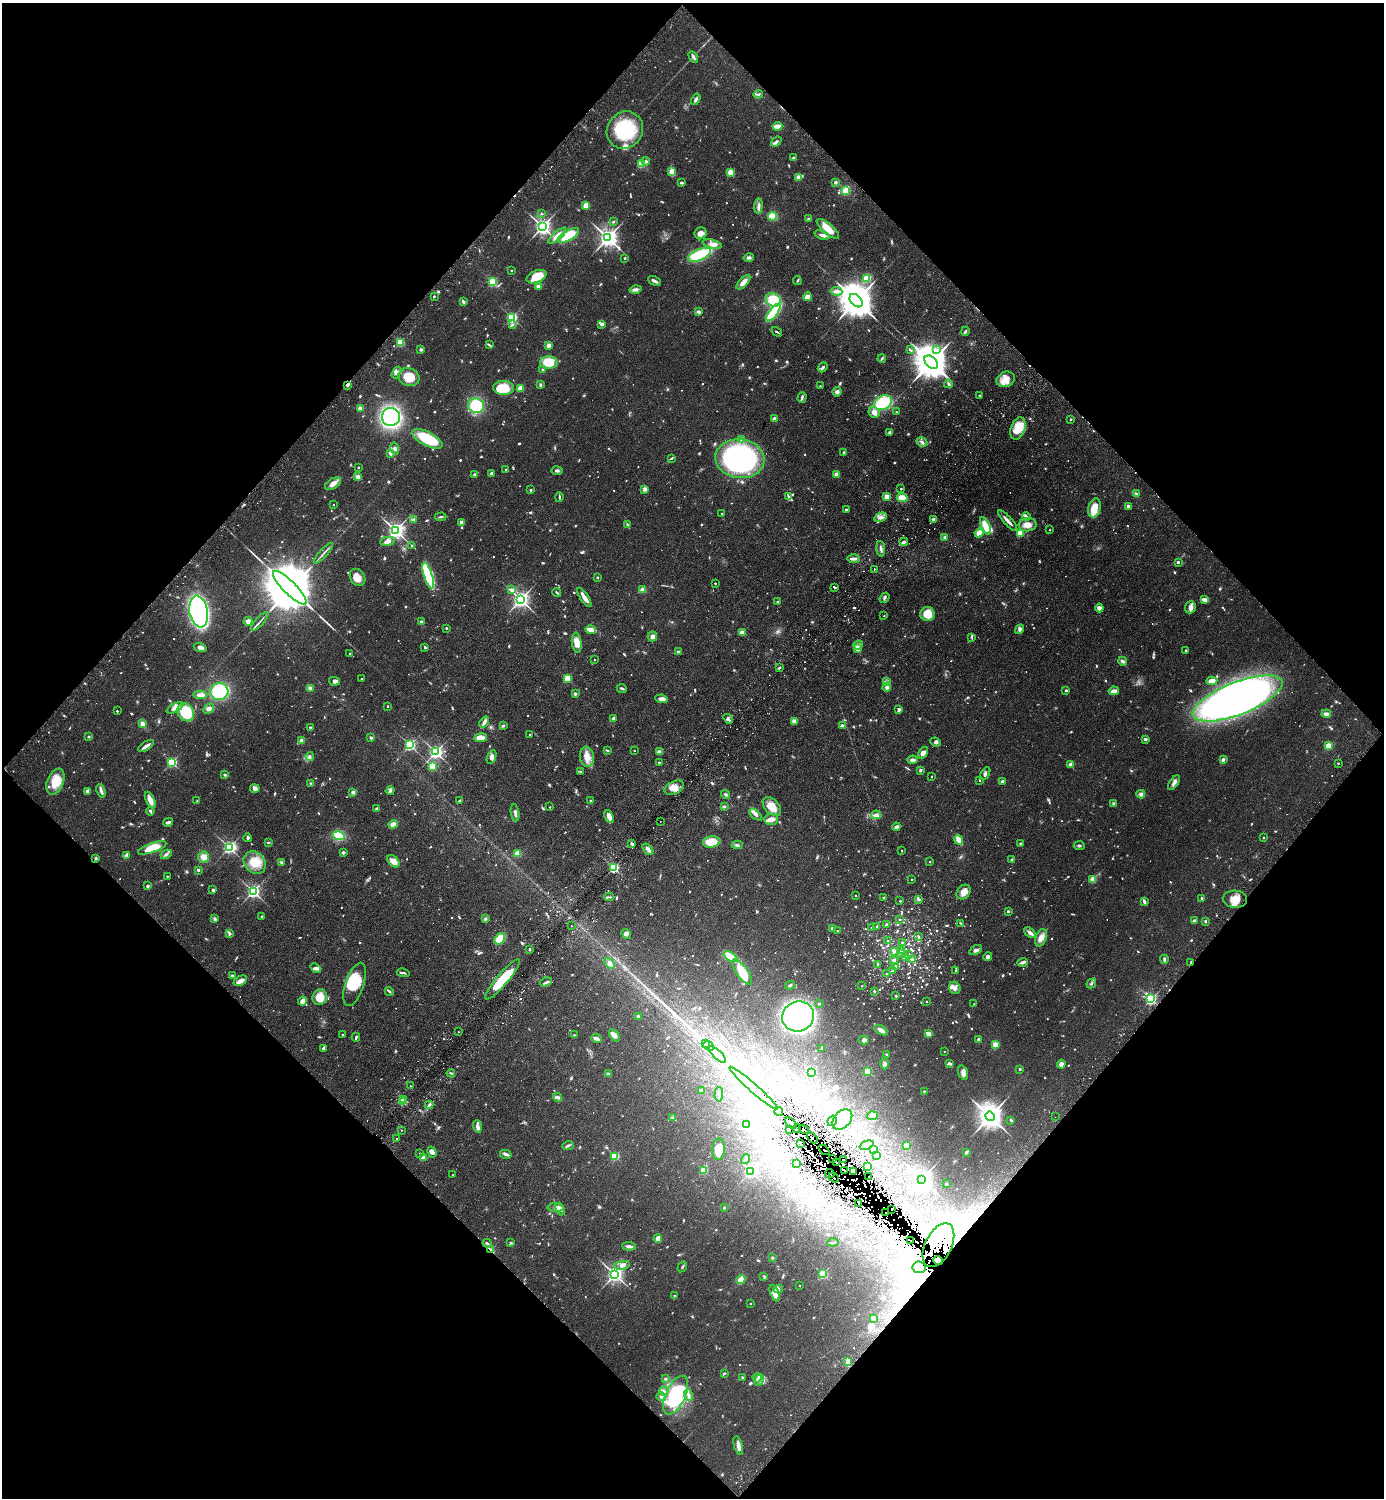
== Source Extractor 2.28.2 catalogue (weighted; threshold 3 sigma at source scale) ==
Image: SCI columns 203-5728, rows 42-6023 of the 6071 x 6065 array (HDU 1 of 3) = the unmasked area's bounding box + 8 px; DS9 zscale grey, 4 x 4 block average (1 PNG px = mean of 4 x 4 image px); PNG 1386 x 1500 px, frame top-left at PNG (2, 3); each listed source drawn as its Kron ellipse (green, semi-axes under 4 px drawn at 4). Shown black and unused: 50% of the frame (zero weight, under 2 of 3 exposures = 4% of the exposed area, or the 3 px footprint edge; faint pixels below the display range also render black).
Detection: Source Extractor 2.28.2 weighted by HDU 2 'WHT'. Background 0.0557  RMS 0.0053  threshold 0.0239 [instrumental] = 3 sigma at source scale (4.5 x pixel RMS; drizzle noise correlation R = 1.50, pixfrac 1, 0.05/0.05 arcsec/px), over >= 5 px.
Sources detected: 1898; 48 too faint to see at this stretch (4 x 4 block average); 64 inside a brighter object's white glare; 169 cosmic-ray / hot-pixel residue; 6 long thin detections or spike segments (spike, bleed or trail) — neither listed nor drawn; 50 coinciding with a brighter row at this scale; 74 inside a brighter listed object's ellipse — not listed separately; of the other 1487, all 500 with FLUX_AUTO >= 3.62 (the completeness limit of this list) listed and drawn (987 fainter detections not listed), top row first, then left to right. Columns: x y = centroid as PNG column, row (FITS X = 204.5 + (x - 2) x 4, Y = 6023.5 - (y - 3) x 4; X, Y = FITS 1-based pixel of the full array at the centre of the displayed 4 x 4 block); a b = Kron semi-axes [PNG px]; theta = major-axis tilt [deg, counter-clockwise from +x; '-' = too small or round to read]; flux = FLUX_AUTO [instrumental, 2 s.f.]
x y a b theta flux
693 57 6 2 -61 9.8
758 94 5 3 - 5.6
696 99 6 3 58 9.6
777 126 5 2 - 38
625 130 19 17 51 190
776 142 6 3 39 7.5
793 158 2 2 - 11
646 161 4 3 - 5.9
641 164 2 2 - 200
672 172 4 3 - 39
731 172 4 3 - 30
798 177 2 2 - 74
835 182 2 2 - 23
681 183 3 2 - 5.9
846 191 3 2 - 49
586 205 3 3 - 34
758 206 7 3 84 11
541 214 3 2 - 3.6
772 216 4 3 - 63
808 219 2 2 - 24
613 222 2 2 - 14
542 226 3 3 - 1500
828 229 14 5 -41 55
701 233 6 6 - 15
568 235 12 5 29 98
822 235 8 3 -19 13
557 236 11 3 41 28
608 238 3 3 - 2400
712 244 10 4 -15 20
700 255 12 5 23 160
625 258 2 2 - 10
749 258 5 4 - 8.2
511 270 2 2 - 6
536 277 10 6 22 74
866 278 3 2 - 110
797 280 4 2 - 4.4
654 281 7 3 -26 11
492 282 2 2 - 320
743 282 9 4 46 22
539 286 4 3 - 13
635 289 6 4 14 10
836 291 6 3 -7 14
434 296 2 2 - 9.2
807 297 4 3 - 22
773 300 8 6 -23 83
463 301 4 3 - 6.2
856 301 8 5 -47 12000
699 312 4 3 - 6.1
773 313 10 4 52 150
512 317 2 2 - 510
512 324 4 3 - 5.8
602 324 2 2 - 24
965 331 4 2 - 4.4
777 332 6 2 -32 4.2
400 342 2 2 - 200
489 345 4 2 - 3.9
549 345 2 2 - 60
421 349 2 2 - 25
910 350 4 2 - 4.1
937 350 2 2 - 3.9
882 359 4 2 - 4.5
931 362 8 5 -46 12000
549 363 8 6 0 53
823 367 5 3 - 7.3
542 370 3 2 - 4.7
397 373 6 4 57 10
409 377 11 8 -20 69
1006 379 9 7 23 43
948 384 4 2 - 4.9
347 385 3 2 - 4.2
540 385 3 2 - 5
820 386 2 2 - 4.3
503 388 10 7 -1 91
520 388 2 2 - 110
837 392 5 4 - 14
979 395 2 2 - 8.3
802 398 5 2 - 6.5
883 403 9 7 27 160
476 406 8 7 - 170
360 408 2 2 - 69
874 412 6 5 - 18
896 412 2 2 - 5
391 417 9 9 - 540
774 419 2 2 - 48
1071 419 2 2 - 9.6
1018 429 12 7 71 67
890 432 4 3 - 8.1
427 439 16 7 -27 150
742 440 4 3 - 15
922 442 6 3 -31 9
395 449 6 4 -76 9.2
844 452 2 2 - 11
390 453 3 2 - 13
671 458 4 2 - 3.7
740 459 24 19 -7 800
358 467 2 2 - 7.4
506 469 2 2 - 5.2
557 471 5 2 - 7.1
491 473 3 2 - 4.6
475 474 3 2 - 11
836 474 3 3 - 16
358 477 3 3 - 12
333 484 8 5 32 19
901 488 2 2 - 5.9
645 489 2 2 - 47
531 490 2 2 - 9.5
1136 494 4 3 - 5.4
788 496 4 2 - 4.1
887 496 2 2 - 84
559 497 5 2 - 5
902 498 5 4 - 42
334 504 2 2 - 3.8
1128 506 2 2 - 40
1095 508 10 6 76 61
846 509 2 2 - 13
722 513 2 2 - 4
1026 516 4 3 - 5.9
441 517 6 2 2 4.5
880 517 6 4 28 13
414 520 2 2 - 19
934 520 2 2 - 47
1008 521 13 2 -48 22
461 522 3 3 - 7.3
627 525 4 2 - 8.5
1028 525 9 6 8 27
985 526 9 4 -65 55
395 530 3 3 - 1700
1050 530 2 2 - 3.7
979 533 4 3 - 25
1020 533 2 2 - 130
945 537 2 2 - 25
387 541 7 3 9 18
904 542 4 3 - 6.8
412 546 3 3 - 3.7
881 549 8 2 -84 8.2
323 553 13 2 48 9
854 559 6 3 -1 9.3
1178 562 2 2 - 13
874 569 2 2 - 4.3
428 575 13 4 -72 310
358 577 9 7 -56 27
597 578 2 2 - 13
715 583 2 2 - 4.7
835 587 2 2 - 6.5
290 588 23 6 -45 46000
512 590 2 2 - 22
643 590 2 2 - 88
557 593 4 2 - 3.8
584 597 11 3 -56 28
884 598 6 3 52 6.1
520 599 3 3 - 1600
1205 600 3 3 - 18
778 602 3 2 - 4.6
1190 607 6 5 - 16
1099 608 4 4 - 15
199 612 16 9 -80 800
927 614 7 7 - 55
884 616 2 2 - 4.3
248 621 4 4 - 15
260 621 12 2 47 8.2
421 622 3 2 - 6.2
446 628 2 2 - 7.5
1020 629 5 4 - 8.2
591 630 5 2 - 44
742 632 2 2 - 67
652 636 5 5 - 12
972 637 4 2 - 3.7
577 643 10 5 -83 34
858 645 5 4 - 12
200 647 6 4 -20 14
425 647 3 2 - 6.7
858 649 4 3 - 25
1186 650 3 2 - 3.6
678 652 2 2 - 17
349 653 2 2 - 3.8
594 660 2 2 - 4.5
1123 661 4 3 - 8.8
779 668 4 2 - 4.2
362 678 2 2 - 3.8
567 678 2 2 - 160
335 681 5 3 - 12
1212 681 5 3 - 20
886 682 4 3 - 6.2
887 687 4 4 - 11
310 688 3 3 - 9.1
622 688 5 2 - 5.8
1066 690 2 2 - 12
1114 691 5 3 - 17
219 692 9 8 - 170
575 694 2 2 - 26
200 695 7 3 1 17
1238 698 48 16 21 1600
662 699 6 3 -7 17
388 706 2 2 - 6.5
175 708 9 4 28 20
209 709 6 4 45 9.9
899 710 4 2 - 9.6
117 711 2 2 - 5.7
186 712 9 7 -55 100
1326 714 5 2 - 15
613 718 4 3 - 6.1
728 719 5 2 - 5
794 721 4 3 - 17
484 722 6 4 50 10
142 724 3 3 - 18
842 725 2 2 - 7.1
503 726 4 2 - 4.6
310 727 2 2 - 11
530 735 2 2 - 6.7
89 737 2 2 - 14
371 738 3 2 - 7.5
480 738 6 4 8 26
1145 739 2 2 - 12
301 741 2 2 - 53
936 742 5 3 - 6.8
410 745 2 2 - 540
146 746 9 2 33 19
1329 746 2 2 - 170
635 750 2 2 - 5
607 751 4 2 - 3.7
436 752 2 2 - 1000
659 752 3 3 - 14
923 753 6 4 57 18
310 756 4 3 - 6.1
492 757 7 4 67 12
587 757 10 7 -82 40
913 760 5 3 - 12
1223 760 2 2 - 44
172 762 2 2 - 470
659 762 2 2 - 6.1
1338 763 2 2 - 5
1070 764 4 2 - 10
432 766 2 2 - 220
920 770 2 2 - 20
580 771 3 2 - 3.7
985 774 7 3 58 8.2
225 775 3 3 - 4.4
931 776 2 2 - 3.9
980 780 2 2 - 3.9
1002 781 2 2 - 15
55 782 13 8 67 66
311 783 3 2 - 5.5
1174 783 8 3 57 14
674 788 10 6 26 29
255 789 4 4 - 11
390 790 5 3 - 6.6
88 791 4 3 - 11
101 791 7 2 -70 18
353 792 2 2 - 43
726 794 5 3 - 5.4
1141 794 4 4 - 11
150 800 9 3 -65 34
591 800 4 2 - 3.7
197 801 2 2 - 3.8
459 801 4 2 - 3.8
1114 804 4 3 - 8.1
724 806 3 2 - 6
772 806 11 7 -47 41
550 807 2 2 - 5.3
376 809 3 3 - 4.3
150 811 4 2 - 5.8
515 813 9 2 -81 9.4
755 814 7 3 -43 9.6
876 815 5 4 - 16
609 817 7 4 -66 25
771 819 7 5 1 18
168 822 5 2 - 11
660 822 2 2 - 4.1
393 824 4 3 - 19
896 827 4 2 - 11
339 836 6 4 -15 110
1263 837 2 2 - 9.2
248 838 4 2 - 6.8
959 840 5 2 - 44
268 842 3 2 - 4.8
712 842 9 5 9 70
632 844 4 3 - 5.5
1020 844 3 3 - 3.9
737 845 5 3 - 6.9
1079 846 5 2 - 4.5
229 847 3 2 - 820
152 848 15 4 21 93
648 849 7 3 -51 14
902 850 2 2 - 3.8
343 852 3 3 - 6.2
517 853 4 4 - 18
166 854 6 2 29 7.1
126 855 4 2 - 14
204 857 6 5 - 21
96 858 3 2 - 5.3
1012 860 2 2 - 10
393 861 7 5 -43 25
930 862 2 2 - 5.1
255 863 12 10 -45 60
282 863 3 2 - 7.9
614 868 2 2 - 460
198 870 2 2 - 4.3
167 876 2 2 - 5
912 879 2 2 - 5.8
1093 879 2 2 - 110
147 886 2 2 - 9.5
213 890 2 2 - 24
253 891 2 2 - 900
963 892 8 6 50 21
856 896 2 2 - 4.5
609 897 5 2 - 4.7
883 897 2 2 - 6
1202 898 2 2 - 5.3
919 899 4 3 - 5.1
1235 899 12 8 -2 40
900 901 2 2 - 7.7
1144 901 4 2 - 11
1008 911 2 2 - 6.8
262 916 2 2 - 9.2
215 919 4 3 - 7.7
485 919 4 2 - 4.4
900 919 2 2 - 6.3
1194 920 3 2 - 5.6
1205 921 2 2 - 14
961 923 3 2 - 4.2
886 924 2 2 - 6.7
571 926 2 2 - 4.6
877 926 2 2 - 3.8
832 928 2 2 - 21
871 928 2 2 - 6.3
837 931 2 2 - 4.6
230 933 4 3 - 7
1030 933 6 3 -39 14
626 934 5 4 - 8
918 936 2 2 - 13
1041 938 9 5 70 23
500 939 6 4 54 61
888 940 2 2 - 3.8
902 942 2 2 - 4.2
529 949 2 2 - 9.8
976 950 7 4 29 12
894 951 2 2 - 30
901 951 3 2 - 4.4
900 953 2 2 - 4
909 954 2 2 - 4.1
730 957 7 3 -31 75
905 957 2 2 - 12
988 957 4 3 - 6
1164 959 5 3 - 6.2
894 960 2 2 - 17
912 960 2 2 - 14
1023 962 5 2 - 13
610 963 6 3 -48 9.7
1191 963 3 2 - 5
878 964 2 2 - 9.7
896 967 2 2 - 17
316 968 6 3 -39 8.2
893 970 3 2 - 5.9
955 970 2 2 - 4.2
742 972 15 5 -55 130
403 973 6 2 -8 6.7
886 974 2 2 - 4
232 976 3 3 - 5.1
503 979 25 6 50 150
240 981 7 4 31 15
546 982 6 2 29 5.2
1091 983 5 2 - 5.1
355 984 23 9 72 91
790 985 5 2 - 5.6
862 986 2 2 - 4
955 988 6 5 - 18
389 991 5 2 - 4.9
874 991 2 2 - 9.3
896 996 2 2 - 10
320 997 8 7 - 56
1151 999 2 2 - 630
303 1001 4 3 - 32
926 1001 2 2 - 5.9
819 1004 2 2 - 9.3
974 1004 2 2 - 4
638 1016 3 2 - 5.3
798 1016 16 15 - 1200
881 1030 7 4 -30 15
458 1031 2 2 - 4.9
343 1034 2 2 - 6.5
928 1034 2 2 - 56
574 1035 2 2 - 7.3
615 1035 7 4 -51 17
356 1037 4 2 - 5.4
596 1039 5 2 - 19
979 1039 2 2 - 24
864 1040 5 4 - 11
706 1043 2 2 - 5.8
995 1044 2 2 - 110
708 1046 5 2 - 5.4
323 1048 4 2 - 5.5
822 1048 3 2 - 3.8
944 1051 2 2 - 3.7
717 1054 11 2 -44 12
887 1055 3 2 - 7.9
885 1063 6 3 90 7.9
950 1064 4 2 - 3.9
1061 1064 4 4 - 17
1020 1069 2 2 - 4.9
868 1071 2 2 - 190
811 1072 2 2 - 290
451 1073 4 2 - 3.8
963 1073 7 4 -73 15
608 1074 3 2 - 7.3
410 1086 2 2 - 9.6
753 1088 32 3 -41 41
701 1091 3 2 - 6.9
924 1091 2 2 - 8.3
719 1094 7 2 87 7.2
558 1097 4 2 - 11
404 1099 2 2 - 8.8
403 1102 2 2 - 140
429 1105 4 2 - 7.2
779 1112 4 2 - 5.1
873 1116 5 4 - 10
990 1116 5 4 - 4600
673 1117 4 2 - 3.7
1055 1117 2 2 - 6.3
842 1119 12 8 48 38
1011 1120 3 2 - 4.4
832 1121 5 2 - 3.9
791 1123 7 2 -42 10
746 1125 2 2 - 20
477 1126 6 3 -74 11
789 1129 3 2 - 3.7
797 1129 4 2 - 4.8
804 1129 5 2 - 5.8
401 1130 2 2 - 4
812 1138 6 2 -45 9.7
397 1139 2 2 - 25
800 1143 3 2 - 4.4
867 1145 7 3 23 9.2
907 1145 4 3 - 12
568 1146 6 3 20 6.6
718 1149 11 6 86 46
873 1149 3 2 - 4.5
824 1150 6 2 -43 8.2
432 1152 6 4 -61 16
966 1152 3 2 - 7.7
419 1153 2 2 - 4.2
506 1154 6 3 -15 9.7
615 1156 2 2 - 210
876 1156 2 2 - 3.7
423 1158 2 2 - 69
746 1159 5 3 - 6.1
833 1159 4 2 - 7.1
844 1160 2 2 - 5.1
796 1163 2 2 - 5.5
837 1163 3 2 - 5.9
867 1166 2 2 - 200
704 1170 2 2 - 150
844 1170 2 2 - 5.4
751 1171 2 2 - 770
854 1172 2 2 - 170
830 1173 5 2 - 3.7
453 1175 2 2 - 5.1
834 1177 5 2 - 4.9
869 1177 2 2 - 6.4
922 1179 3 3 - 2400
946 1184 2 2 - 17
859 1203 2 2 - 4
556 1208 8 3 -4 10
724 1208 2 2 - 4.1
560 1209 6 3 -70 10
891 1209 2 2 - 5
886 1213 2 2 - 13
658 1239 4 4 - 23
910 1241 2 2 - 4.1
833 1242 6 2 7 4.2
487 1243 4 2 - 5.1
511 1243 2 2 - 4.5
938 1245 23 13 64 1300
629 1246 7 2 -6 11
491 1250 3 2 - 5.3
772 1258 3 2 - 4.2
938 1261 5 4 - 1800
622 1265 8 4 8 14
682 1267 6 2 56 3.8
919 1267 7 6 - 28
615 1274 3 3 - 1500
823 1274 2 2 - 300
764 1276 3 3 - 3.7
741 1279 4 3 - 37
800 1285 2 2 - 4.1
778 1289 4 4 - 6
775 1293 9 4 -68 22
675 1295 2 2 - 4
750 1303 2 2 - 3.7
873 1318 3 3 - 5.4
848 1361 3 2 - 3.7
724 1373 3 2 - 3.8
742 1377 4 2 - 4
757 1378 5 3 - 8.3
665 1379 4 2 - 4.3
759 1380 6 3 68 9.4
664 1391 4 4 - 9.1
676 1395 21 9 65 220
688 1395 6 2 -71 8.1
661 1397 5 2 - 12
738 1446 10 3 -74 18
Overlapping masked pixels (flux is a lower limit): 26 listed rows (the first 20) at x y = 347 385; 1191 963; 791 1123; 789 1129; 797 1129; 804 1129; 812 1138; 800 1143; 824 1150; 833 1159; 844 1160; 837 1163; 867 1166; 844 1170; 854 1172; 830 1173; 834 1177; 869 1177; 859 1203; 891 1209
Diffuse or blended objects may show on this block-average render without a row.